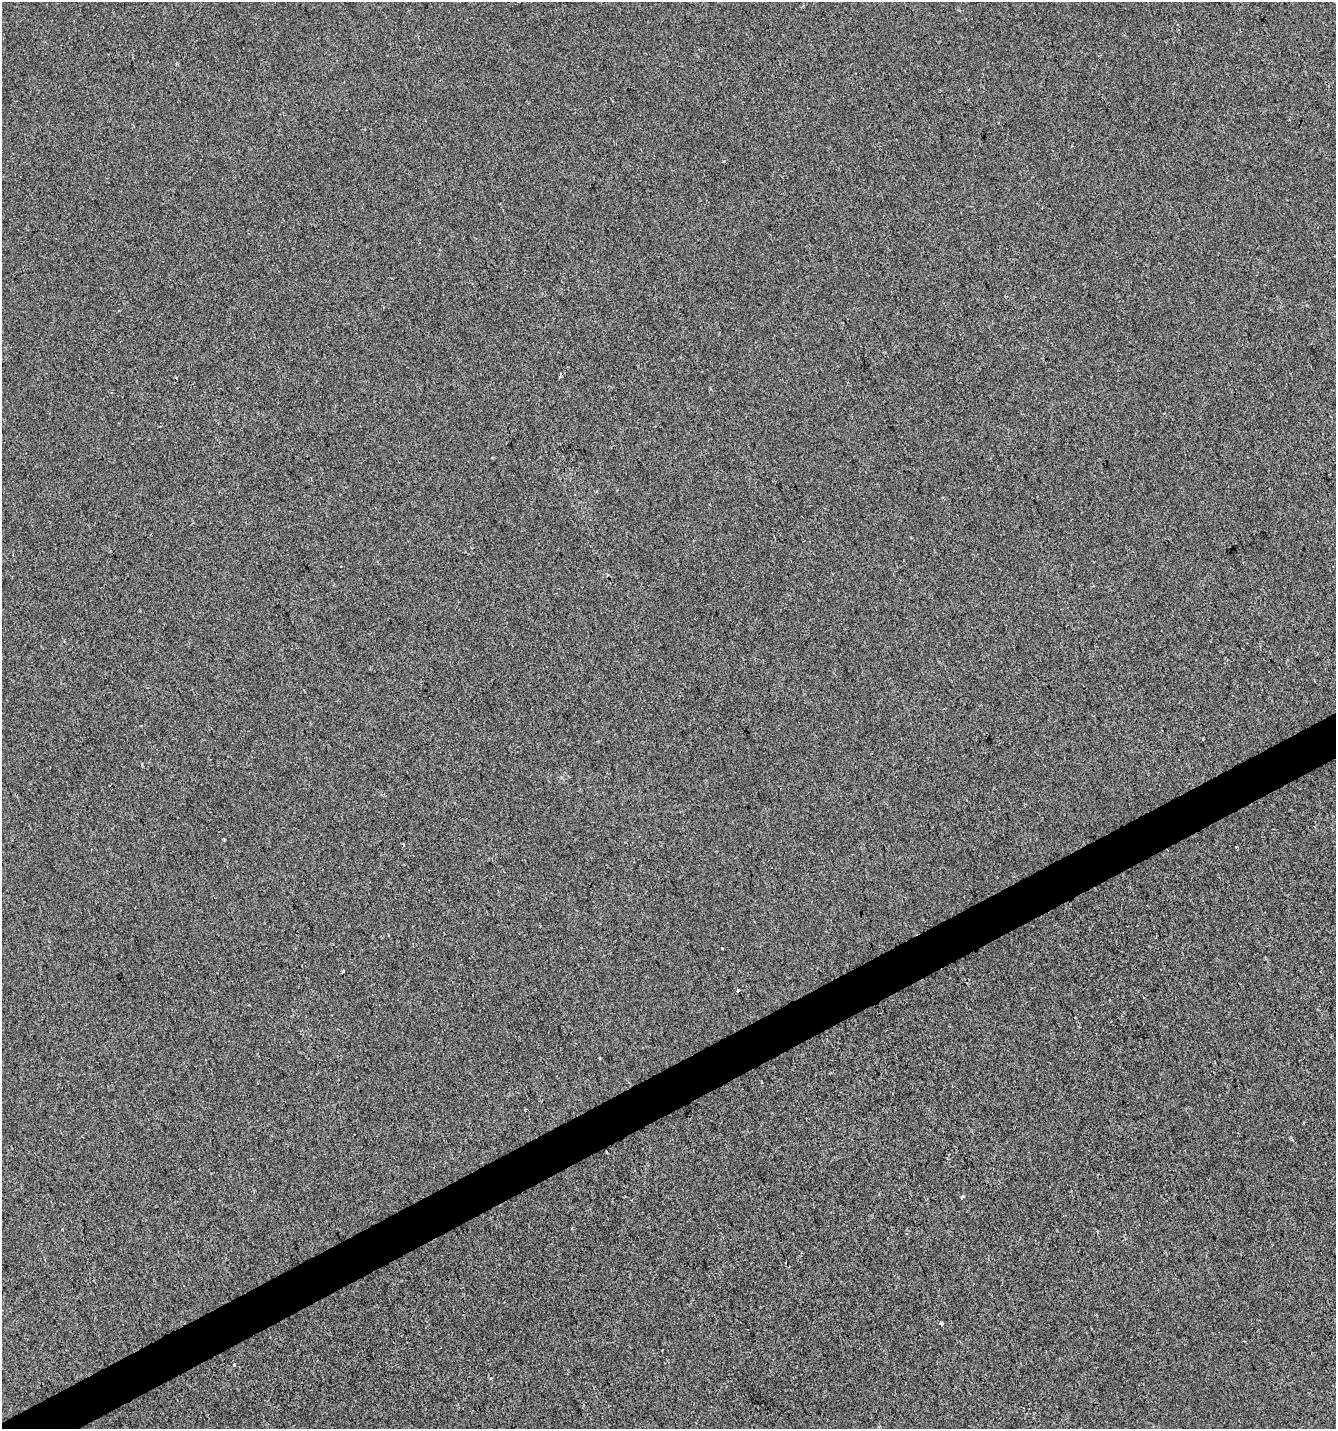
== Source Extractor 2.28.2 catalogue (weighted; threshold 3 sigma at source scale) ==
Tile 7 of 4 x 4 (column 3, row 2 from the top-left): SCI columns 2761-4094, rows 2856-4282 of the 5579 x 5708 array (HDU 1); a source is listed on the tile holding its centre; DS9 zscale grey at full resolution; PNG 1338 x 1431 px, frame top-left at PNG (2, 2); no overlay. Shown black and unused: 3% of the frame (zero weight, under 2 of 3 exposures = <1% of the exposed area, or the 3 px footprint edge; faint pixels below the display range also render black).
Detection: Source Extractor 2.28.2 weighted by HDU 2 'WHT'; one run over the whole footprint, this tile lists its part. Background 9.99e-06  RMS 0.0042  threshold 0.0187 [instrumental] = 3 sigma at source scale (4.5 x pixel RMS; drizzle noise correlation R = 1.50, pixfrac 1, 0.0396/0.0396 arcsec/px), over >= 5 px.
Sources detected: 12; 2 cosmic-ray / hot-pixel residue — not listed; the other 10 listed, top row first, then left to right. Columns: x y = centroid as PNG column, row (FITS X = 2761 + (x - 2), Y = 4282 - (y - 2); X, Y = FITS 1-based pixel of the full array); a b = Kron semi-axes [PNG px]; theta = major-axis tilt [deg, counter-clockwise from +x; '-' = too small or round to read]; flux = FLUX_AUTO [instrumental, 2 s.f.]
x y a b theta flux
560 376 6 2 81 1.4
492 458 3 2 - 0.57
722 948 3 3 - 1.9
343 971 3 3 - 1.3
738 990 3 3 - 1.4
599 1058 4 2 - 0.35
525 1110 3 2 - 0.62
962 1197 4 3 - 3.2
941 1324 4 3 - 3.2
234 1365 3 3 - 2.8